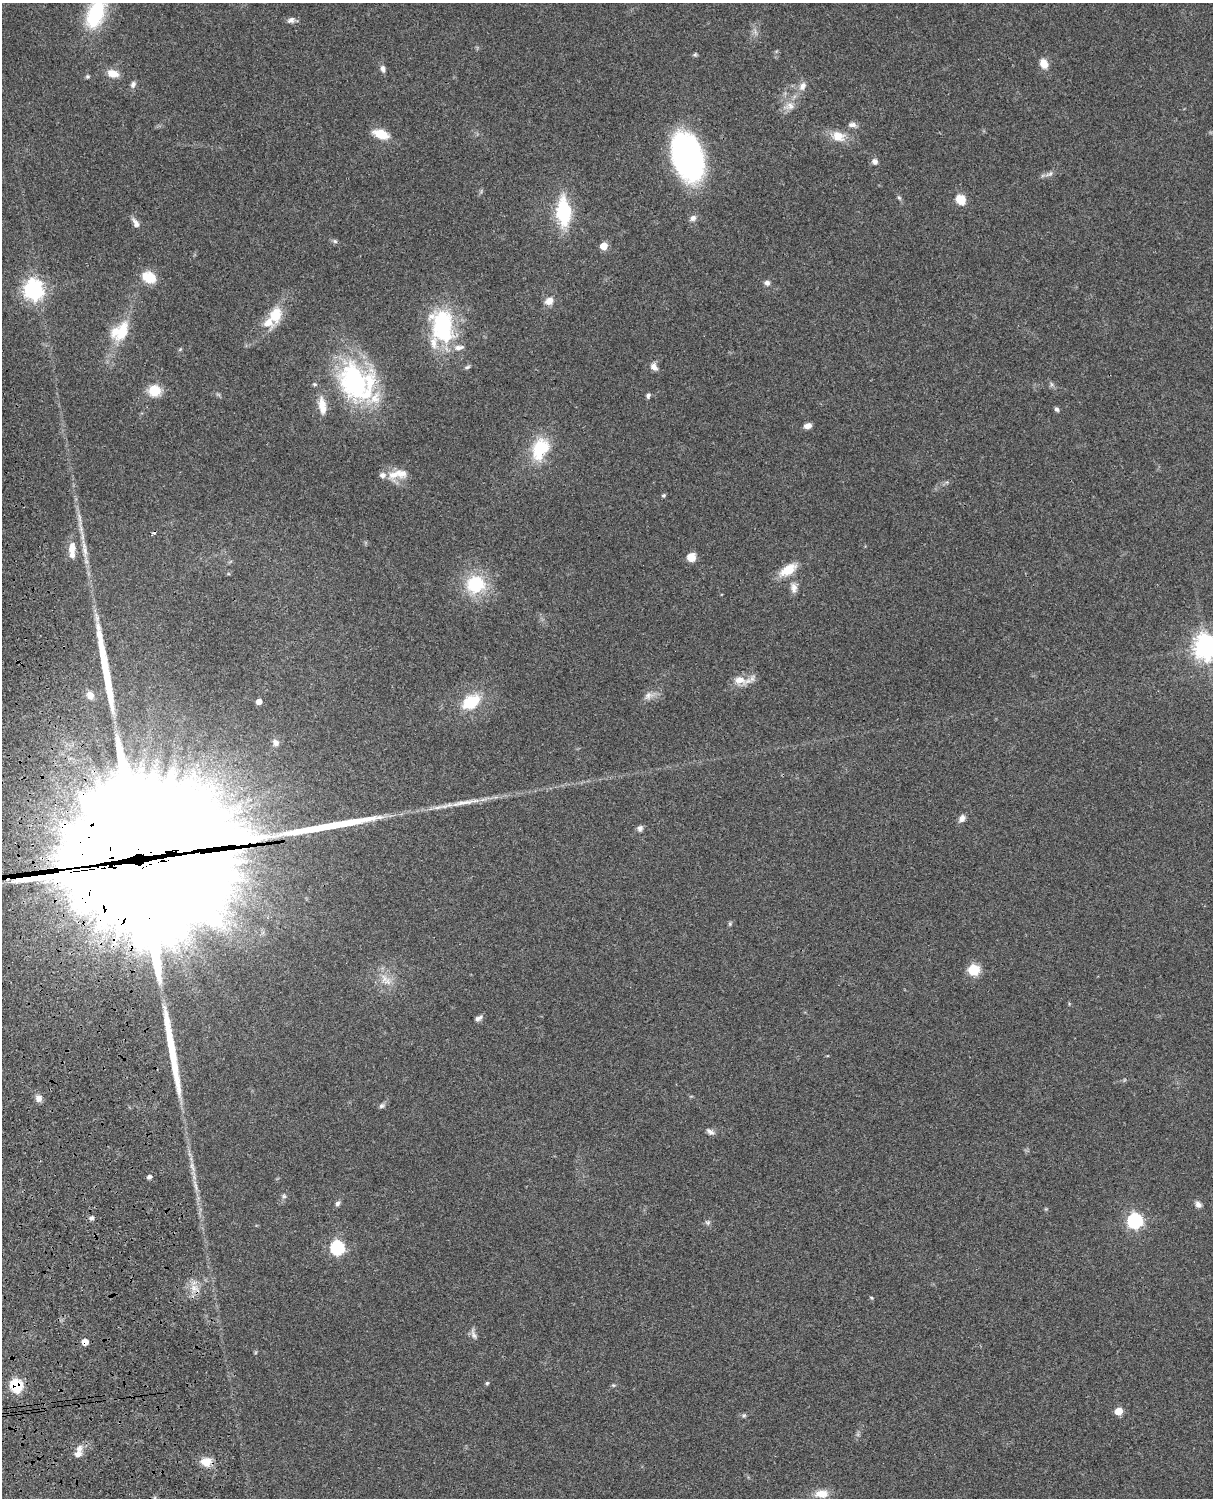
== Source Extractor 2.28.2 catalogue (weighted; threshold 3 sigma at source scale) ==
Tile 7 of 4 x 3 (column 3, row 2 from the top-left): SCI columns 2545-3755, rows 1773-3268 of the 5086 x 4927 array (HDU 1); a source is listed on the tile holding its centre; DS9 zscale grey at full resolution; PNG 1215 x 1500 px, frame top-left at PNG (2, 3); no overlay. Shown black and unused: <1% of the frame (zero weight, under 3 of 4 exposures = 6% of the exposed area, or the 3 px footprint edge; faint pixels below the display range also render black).
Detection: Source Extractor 2.28.2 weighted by HDU 2 'WHT'; one run over the whole footprint, this tile lists its part. Background 0.0923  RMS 0.0062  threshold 0.0278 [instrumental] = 3 sigma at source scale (4.5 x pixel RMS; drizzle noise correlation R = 1.50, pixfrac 1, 0.05/0.05 arcsec/px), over >= 5 px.
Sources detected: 105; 1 inside a brighter object's white glare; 1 cosmic-ray / hot-pixel residue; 5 long thin detections or spike segments (spike, bleed or trail) — not listed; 11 inside a brighter listed object's ellipse — not listed separately; the other 87 listed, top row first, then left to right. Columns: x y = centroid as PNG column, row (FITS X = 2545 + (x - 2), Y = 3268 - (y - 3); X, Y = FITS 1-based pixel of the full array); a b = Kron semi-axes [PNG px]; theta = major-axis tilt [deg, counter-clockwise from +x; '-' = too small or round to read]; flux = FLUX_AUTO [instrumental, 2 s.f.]
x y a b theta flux
95 14 32 17 70 46
291 20 10 7 23 2.5
695 54 6 5 - 0.93
1044 64 10 8 -66 7.2
383 69 10 6 -74 2.2
113 73 15 9 -13 6.7
87 77 5 5 - 0.91
133 84 9 7 67 2.2
803 86 12 8 60 4.1
789 106 14 10 9 5.1
852 125 11 7 -3 2.6
381 134 16 8 -20 13
838 136 19 14 -23 9.3
687 156 35 22 -73 210
875 161 7 6 - 2.7
1049 174 13 6 26 2.3
899 198 6 5 - 0.93
961 200 12 10 -52 8.5
563 212 27 13 -87 43
693 218 9 8 - 2.5
136 223 14 7 -59 3.4
335 241 6 5 - 1.2
604 246 6 5 - 10
149 277 17 12 -27 13
767 283 7 6 - 2.1
33 289 9 8 - 210
549 301 10 8 29 5.1
275 315 27 16 71 16
442 326 40 25 -78 62
120 332 26 18 46 20
180 349 5 4 - 0.7
467 367 8 4 17 1.2
654 367 10 7 -44 3.2
355 382 48 31 -60 100
1051 384 7 4 -71 1.2
154 391 15 13 -2 11
648 395 8 5 78 1.4
322 406 26 10 -82 8.4
1057 409 6 5 - 1.5
808 426 8 5 16 3.6
540 449 24 16 65 30
394 475 19 11 27 8.1
663 495 5 5 - 0.94
72 548 16 9 83 6.6
85 550 29 6 -84 6.9
691 557 9 9 - 6.8
788 570 24 11 30 11
475 584 19 17 17 34
794 588 15 8 -88 3.9
1206 647 9 9 - 430
740 680 17 12 -11 7.6
90 695 10 9 - 3.6
648 696 13 9 64 3.6
259 702 5 5 - 4.2
471 702 17 11 33 25
276 743 9 8 - 3.2
461 803 28 6 16 6.6
962 818 10 7 49 2.8
640 828 7 6 - 2.1
142 865 73 59 -2 29000
730 924 6 4 -48 0.84
974 970 10 10 - 15
384 978 15 7 -67 5.2
479 1018 10 5 31 2.2
38 1098 8 7 - 3.6
381 1106 8 6 43 1.5
710 1132 11 6 -32 2.3
149 1177 5 5 - 1.7
284 1196 6 5 - 1.1
337 1203 7 6 - 1.6
1198 1204 9 7 -40 2.5
91 1218 6 6 - 1.6
1135 1221 7 7 - 100
708 1223 7 6 - 1.5
337 1248 7 7 - 72
195 1288 16 6 -35 4.6
871 1298 5 3 - 0.61
473 1334 17 6 -75 2.6
85 1342 6 5 - 5.8
487 1383 5 5 - 0.82
16 1385 7 6 - 57
613 1385 6 4 -42 0.78
1118 1411 6 6 - 10
744 1415 6 5 - 1.1
80 1448 10 9 - 3.7
206 1462 14 11 6 7.6
821 1494 17 10 0 7.9
Overlapping masked pixels (flux is a lower limit): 3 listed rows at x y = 142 865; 85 1342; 16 1385
Isophote crosses this tile's border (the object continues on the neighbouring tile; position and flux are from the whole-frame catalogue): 2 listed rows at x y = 95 14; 1206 647